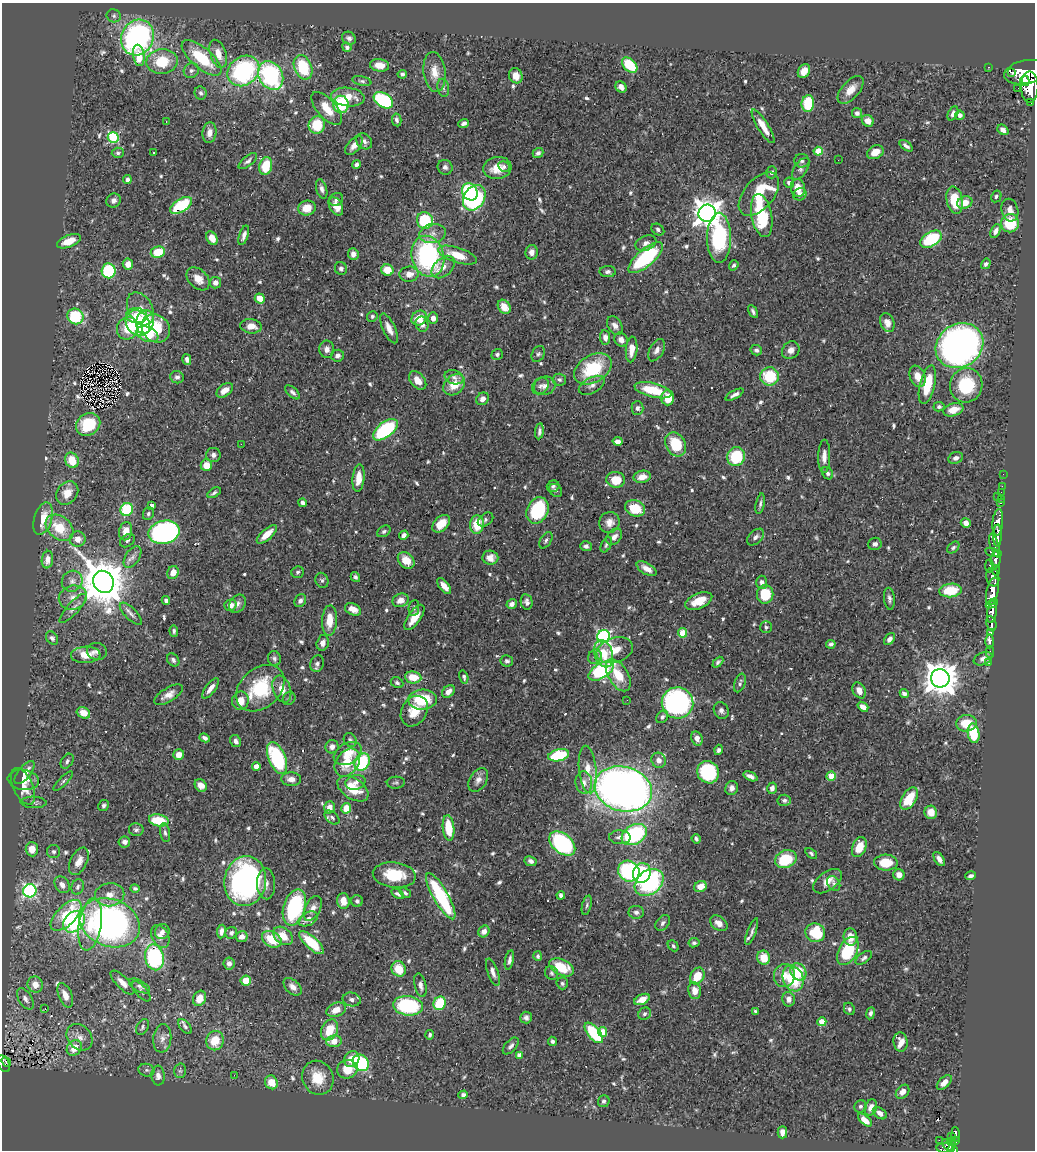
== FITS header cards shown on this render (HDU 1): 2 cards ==
NAXIS1  =                 1033
NAXIS2  =                 1148

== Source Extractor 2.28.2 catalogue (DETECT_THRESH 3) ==
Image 1033 x 1148 px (HDU 1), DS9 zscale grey, 1 PNG px = 1 image px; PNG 1037 x 1152 px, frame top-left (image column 1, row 1148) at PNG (2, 3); each listed source drawn as its Kron ellipse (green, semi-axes under 4 px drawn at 4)
Background 0.543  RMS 0.016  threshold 0.0483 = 3 sigma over >= 5 px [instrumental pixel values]
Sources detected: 700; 2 with non-positive FLUX_AUTO (blend fragments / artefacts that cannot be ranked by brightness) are neither listed nor drawn; of the other 698, the 500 brightest by FLUX_AUTO listed and drawn (198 fainter detections omitted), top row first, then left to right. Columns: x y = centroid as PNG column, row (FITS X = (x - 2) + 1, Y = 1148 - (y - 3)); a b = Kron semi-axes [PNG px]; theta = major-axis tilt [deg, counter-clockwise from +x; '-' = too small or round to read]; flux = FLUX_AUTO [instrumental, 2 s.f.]
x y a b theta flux
114 16 7 6 - 2.7
137 37 18 16 64 270
349 38 7 6 - 3.2
347 47 5 4 - 2.9
218 54 14 8 -72 14
139 55 11 5 -81 21
202 58 24 10 -40 55
162 62 15 12 3 40
379 65 9 6 -7 12
630 65 9 6 -44 48
303 67 13 8 -68 55
989 67 3 2 - 15
191 71 8 7 - 4.2
243 71 17 14 38 150
804 71 7 5 60 13
435 72 20 11 -83 15
1011 72 3 2 - 280
1026 72 22 11 11 3800
402 74 5 4 - 2.6
271 75 15 11 -60 150
516 76 8 6 -64 11
362 81 10 4 -13 2.5
1025 81 5 4 - 890
621 87 6 5 - 6.2
1030 87 15 8 -89 3100
443 88 9 6 -78 3.6
1018 88 2 2 - 2.5
851 90 17 8 48 13
201 93 7 6 - 2.9
348 97 17 9 -6 20
383 100 11 7 -34 85
1031 102 3 3 - 84
808 103 8 6 83 46
341 104 8 7 - 63
327 108 20 9 -48 21
857 113 5 5 - 3.9
953 113 7 4 64 4.8
960 115 5 4 - 4.4
397 120 6 4 -80 3.1
868 121 6 5 - 12
166 122 3 2 - 2.8
464 123 5 4 - 3.5
317 125 9 8 - 39
763 126 19 5 -58 15
1003 130 6 4 -37 4.7
209 133 10 7 84 8.5
113 137 5 5 - 99
364 141 9 7 -43 4.4
354 146 11 6 50 7.3
906 146 7 4 -35 3.5
818 151 4 4 - 27
153 152 3 2 - 2.7
875 152 9 6 28 13
118 153 6 5 - 2.5
538 153 5 5 - 3.5
838 160 2 2 - 16
248 161 11 5 39 3.6
802 161 7 6 - 3.1
356 164 4 4 - 3.2
266 166 9 6 77 37
445 167 8 7 - 3.7
504 167 6 5 - 2.9
497 168 14 11 8 21
801 169 12 6 55 4.1
772 172 6 5 - 3.4
127 180 4 4 - 3.9
789 183 5 5 - 4.6
798 188 9 7 -79 14
322 189 10 5 -74 4.2
470 192 9 7 -55 89
759 194 25 14 49 60
800 194 7 6 - 4.8
996 196 6 5 - 2.5
474 198 14 10 56 180
336 200 7 6 - 3.4
955 200 14 8 -78 33
114 201 7 7 - 5.6
965 203 8 6 22 14
181 205 12 6 32 65
336 206 10 6 -60 13
307 208 8 7 - 14
1010 210 11 8 -74 7.5
707 213 9 8 - 1400
762 216 22 10 -79 68
425 221 8 8 - 65
1010 223 9 9 - 41
658 230 7 5 -36 2.8
995 231 7 4 65 5.3
433 234 13 9 11 9.8
244 235 10 4 71 5.5
212 238 7 5 -60 12
719 238 25 12 -90 100
931 239 12 7 31 72
69 241 12 6 21 15
646 243 11 7 20 5.6
158 252 7 6 - 30
532 252 7 6 - 6
353 254 6 5 - 5.6
457 255 20 7 -18 27
428 256 21 16 -74 180
646 258 22 8 40 99
128 264 5 5 - 9.9
986 264 5 4 - 3.4
734 265 5 4 - 2.4
443 267 13 9 42 9.2
341 268 6 6 - 3.4
387 270 6 5 - 21
109 271 7 7 - 73
608 272 8 5 -2 3.3
409 274 9 7 6 9.3
198 279 13 9 -46 12
215 283 6 5 - 5.6
260 298 5 5 - 12
504 307 7 6 - 12
140 309 17 12 -62 14
753 312 7 4 -60 2.8
75 316 8 7 - 54
136 316 10 7 -5 13
372 316 5 5 - 2.4
419 318 8 7 - 18
433 318 6 5 - 6.3
145 322 12 8 76 31
138 323 14 11 -53 34
887 323 9 7 -69 7.9
422 324 8 6 -70 6.3
251 326 11 7 -6 11
615 326 10 7 -59 5.4
127 328 11 10 - 32
156 328 15 13 -44 42
389 328 16 6 -65 9.5
147 334 11 7 -24 35
605 337 7 5 -83 6.2
621 340 7 6 - 6.4
959 346 25 21 33 560
327 349 9 7 -86 5.5
632 349 13 5 85 11
657 350 12 7 60 5.7
756 350 6 5 - 3.2
791 350 9 8 - 7.1
497 354 6 5 - 2.7
538 354 8 6 59 2.8
337 356 6 6 - 4.1
187 359 5 4 - 3.9
593 369 20 13 31 63
769 376 9 9 - 42
917 376 11 7 -67 12
177 377 7 6 - 3.9
454 377 10 7 -16 4.7
418 380 11 7 -50 10
559 380 7 6 - 3.2
454 385 12 9 43 20
592 385 14 7 29 6.1
927 385 20 7 76 36
966 385 17 16 - 58
540 386 9 7 45 4.2
545 386 11 9 23 7.7
225 390 9 6 36 10
653 390 19 7 -14 40
293 392 9 4 -42 3.3
734 395 10 3 28 4
668 398 7 6 - 23
483 399 7 5 39 7
939 407 5 4 - 2.6
637 408 7 6 - 4
953 410 10 6 18 15
88 424 13 10 33 32
385 430 14 7 38 100
539 431 8 4 83 3.3
618 441 5 4 - 6.2
241 444 2 2 - 3
676 444 13 9 -62 42
213 455 7 7 - 4.2
824 456 16 6 88 8.4
736 457 9 9 - 52
956 458 7 5 22 3.9
72 460 8 6 -65 24
206 465 6 5 - 15
828 473 6 5 - 2.6
1003 474 2 2 - 13
642 477 8 6 11 11
358 478 14 6 84 15
616 480 9 8 - 23
553 486 6 5 - 2.4
1002 486 2 2 - 12
556 490 7 5 -43 2.8
1001 492 2 2 - 13
67 493 13 10 52 14
214 493 7 4 31 2.5
997 496 3 2 - 65
1001 499 3 2 - 15
302 503 4 4 - 3.5
1001 503 3 2 - 27
760 504 10 4 78 2.7
152 505 4 3 - 3.9
635 508 10 8 -22 29
127 509 7 6 - 65
538 510 14 10 65 78
148 514 6 5 - 2.4
43 519 17 9 73 22
485 520 8 6 38 2.7
609 522 10 10 - 8.7
998 522 13 5 85 1300
966 523 5 4 - 6.4
441 524 10 7 43 15
477 525 9 7 85 28
59 528 15 11 -40 33
126 531 9 6 78 12
384 531 7 5 32 3
164 532 16 11 12 280
267 534 12 5 41 14
404 535 5 4 - 4.1
998 535 11 4 88 1000
614 537 9 6 50 5.4
755 537 10 6 42 4.5
78 539 8 7 - 11
546 540 9 5 58 2.6
127 541 8 6 36 2.7
875 544 7 6 - 3.8
606 545 8 5 62 2.5
586 546 6 5 - 3.3
995 546 12 4 -72 460
953 547 7 5 42 2.3
993 553 8 3 -14 490
132 557 12 7 58 5.2
490 558 8 7 - 7.8
47 560 9 5 81 8.1
406 560 9 7 -45 16
996 560 8 5 89 610
989 566 7 4 -89 230
647 569 11 5 -30 9.2
996 570 5 3 - 300
173 572 7 5 67 11
298 572 6 5 - 2.3
355 577 5 4 - 2.6
993 577 9 6 -78 1000
322 580 8 6 -67 2.6
72 581 11 10 - 7.6
103 582 11 10 - 4900
762 582 7 5 -86 4.5
444 586 10 4 -51 9.6
950 590 11 6 6 37
992 591 14 6 77 2200
765 594 9 8 - 36
73 597 14 12 18 13
889 599 11 5 -84 3.7
166 600 4 3 - 3.2
401 600 8 6 27 8.6
300 601 7 5 62 3.6
699 601 14 7 23 18
527 602 8 6 -80 4
237 604 10 7 55 4.8
512 604 5 4 - 5.3
992 604 6 3 27 450
230 605 6 5 - 11
73 608 19 6 48 6.5
414 608 8 5 82 2.3
353 609 8 5 -25 8.8
992 612 11 5 84 1100
131 614 14 5 -45 5
414 617 15 6 55 17
330 620 15 7 87 19
991 624 7 5 -78 260
766 627 6 6 - 2.5
174 631 6 4 -86 2.4
990 632 3 3 - 110
683 633 5 4 - 38
604 637 6 6 - 220
52 638 7 5 -54 3.2
889 639 7 4 52 4.9
990 641 7 3 -90 91
323 643 8 6 76 5.9
831 644 5 4 - 2.8
615 650 19 12 18 19
97 651 10 8 -12 4.7
990 652 6 2 90 14
604 654 14 9 -72 22
86 655 15 8 2 21
595 657 7 6 - 3.8
274 659 7 6 - 3
983 659 10 6 23 5.8
173 660 7 5 -52 3.6
507 661 6 5 - 2.6
718 662 6 4 45 2.4
989 663 3 2 - 6.3
317 664 8 6 76 4
601 671 14 7 32 100
618 675 18 9 -59 25
413 677 8 6 -6 21
464 677 7 4 -74 2.9
940 678 9 9 - 2200
397 683 6 5 - 2.9
740 683 9 5 70 3.1
210 688 12 5 52 8
260 688 27 20 42 66
282 689 14 9 -71 11
859 690 8 6 -62 8.3
448 692 7 5 43 7.7
904 693 4 4 - 3.5
168 695 16 7 31 8.7
289 698 7 6 - 2.5
422 700 14 10 3 50
627 700 2 2 - 2.9
240 701 9 8 - 13
677 703 16 15 - 250
863 707 6 4 -37 6.6
721 710 9 7 -62 4.6
414 711 16 12 59 20
83 713 7 5 -27 14
662 717 7 5 51 3.5
966 723 10 8 5 24
974 733 10 6 -81 46
205 738 5 4 - 3.6
697 739 7 5 -68 6.3
350 740 7 6 - 2.7
236 741 6 5 - 4.1
332 747 7 6 - 5.5
718 750 5 4 - 3.1
348 753 15 10 29 20
179 755 5 5 - 11
559 755 11 5 13 73
277 758 17 8 -68 110
659 760 8 7 - 5.8
67 761 8 5 56 3
362 762 9 7 60 74
347 763 15 11 54 25
256 766 4 4 - 9
588 770 24 8 -84 15
708 772 11 10 - 79
25 773 14 6 51 9.5
750 776 7 4 -26 5.3
831 776 4 4 - 27
291 779 10 7 -4 7.6
23 780 16 10 -7 11
478 780 13 8 59 6.7
63 781 13 4 45 2.5
355 782 10 7 16 6.2
396 783 9 6 2 2.5
584 783 11 8 -85 7.9
201 785 7 5 -52 9
23 786 19 9 -65 14
732 788 7 6 - 5.1
772 788 6 4 75 4.6
353 789 17 10 -33 28
623 789 29 22 -15 930
909 799 12 7 59 35
784 800 7 5 -5 3.5
33 802 13 5 -2 3.3
104 805 6 5 - 2.6
329 807 6 5 - 9.7
346 808 5 5 - 21
931 812 6 6 - 15
332 817 8 5 -41 3
159 820 10 6 -11 43
448 828 13 5 -84 33
136 830 7 6 - 3.1
165 833 9 5 -80 3.1
634 834 13 9 31 120
620 837 11 7 -1 5.6
696 839 5 3 - 2.5
124 842 6 5 - 4.8
562 843 15 9 -41 180
859 847 10 6 68 23
32 849 7 6 - 12
54 852 6 6 - 2.6
811 853 7 4 -36 2.4
786 859 11 8 24 46
939 859 8 4 -57 5.3
79 861 15 8 63 10
531 861 6 4 -25 4
886 863 12 8 -1 26
629 871 11 10 - 130
642 873 10 8 71 99
394 875 21 12 -6 41
899 875 5 5 - 9.7
971 876 5 4 - 3.6
245 881 25 21 82 290
828 881 16 9 37 12
649 882 16 12 39 140
834 883 8 5 -57 2.6
266 884 15 9 -86 8.2
62 885 9 6 -53 6.2
700 886 6 5 - 11
78 887 8 6 72 3.4
135 888 5 4 - 2.4
30 891 6 6 - 200
405 893 6 4 -39 2.5
397 894 7 4 -32 3.3
110 895 15 11 9 12
561 895 4 4 - 2.7
441 896 26 7 -60 130
343 901 8 6 -87 11
357 901 6 5 - 2.6
587 905 10 4 76 2.5
294 907 18 11 73 120
313 908 13 8 63 7.3
636 912 7 6 - 3.8
66 915 19 9 45 44
308 919 10 6 28 7.7
74 922 12 9 44 110
110 923 31 23 -21 410
663 923 9 6 51 3.4
719 923 9 6 -38 8.2
90 924 26 11 80 32
221 931 7 4 82 5.5
484 931 6 5 - 6.4
162 932 8 7 - 5.3
752 932 14 4 70 3.7
231 933 6 5 - 3.7
815 933 10 9 - 49
160 936 12 8 -63 7.7
283 936 11 8 -41 17
242 937 6 5 - 7.4
850 937 8 7 - 13
272 939 10 7 -31 31
311 943 16 6 -43 50
694 943 5 4 - 2.3
673 946 6 4 -48 2.3
848 951 15 9 61 67
538 956 5 4 - 2.8
154 957 13 9 -78 120
764 958 7 6 - 19
864 958 9 5 35 3.3
509 960 10 4 76 3.9
229 963 6 5 - 4.8
562 967 13 7 -26 32
399 969 8 7 - 25
493 972 14 5 -71 5.8
798 972 9 7 -55 30
552 973 7 6 - 2.3
697 976 9 6 57 23
784 976 11 10 - 14
793 978 13 10 -68 56
246 981 5 5 - 18
122 982 15 6 -45 8.5
562 983 6 5 - 2.4
35 984 8 7 - 12
420 985 12 5 -76 6
139 986 11 5 -28 3.5
293 987 10 6 -43 6.6
141 991 12 5 -48 3.2
695 991 8 6 -82 10
65 995 13 6 -68 11
200 998 8 6 62 13
25 999 12 6 -58 5.6
352 999 9 7 -11 4.5
642 999 8 5 27 12
789 999 7 6 - 7.1
440 1003 7 6 - 56
408 1006 15 9 -7 91
45 1008 3 2 - 18
849 1009 6 5 - 2.6
336 1010 10 7 22 11
756 1012 4 3 - 2.9
871 1013 6 4 80 3.3
645 1014 7 6 - 3
526 1018 6 6 - 3.5
822 1022 4 4 - 20
143 1027 9 5 60 2.7
185 1027 9 5 -52 2.9
329 1030 11 8 66 22
603 1032 5 4 - 19
594 1033 12 6 -50 76
430 1035 5 4 - 2.4
79 1037 14 11 -49 11
162 1038 14 9 84 8
215 1041 10 8 79 24
334 1041 8 6 5 14
552 1041 4 4 - 2.7
900 1042 9 7 -82 11
511 1046 10 5 47 3.9
74 1048 8 7 - 16
519 1055 4 4 - 7.1
352 1059 8 7 - 15
6 1062 5 3 - 36
361 1063 9 7 -51 95
4 1064 9 5 -60 130
347 1069 10 9 - 21
146 1070 8 6 -14 3
180 1071 7 6 - 2.5
234 1075 3 2 - 3
158 1076 10 6 -86 6.7
318 1078 17 15 -65 26
271 1082 7 6 - 18
944 1082 9 5 44 8
903 1092 8 6 49 6.8
463 1095 5 4 - 3
604 1101 6 5 - 3.4
860 1106 6 6 - 2.7
871 1107 8 6 70 8.6
880 1113 8 5 -37 6.3
865 1120 8 4 -42 10
782 1132 6 5 - 5.3
955 1134 7 3 -87 200
951 1136 2 2 - 8.1
939 1140 2 2 - 5.8
955 1141 4 3 - 170
951 1142 5 3 - 73
948 1146 8 4 -50 290
945 1148 8 5 3 320
953 1149 5 4 - 230
At the frame edge (FLAGS 8, measured only in part): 2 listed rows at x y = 1026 72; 953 1149
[198 fainter detections neither listed nor drawn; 2 non-positive-flux detections neither listed nor drawn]